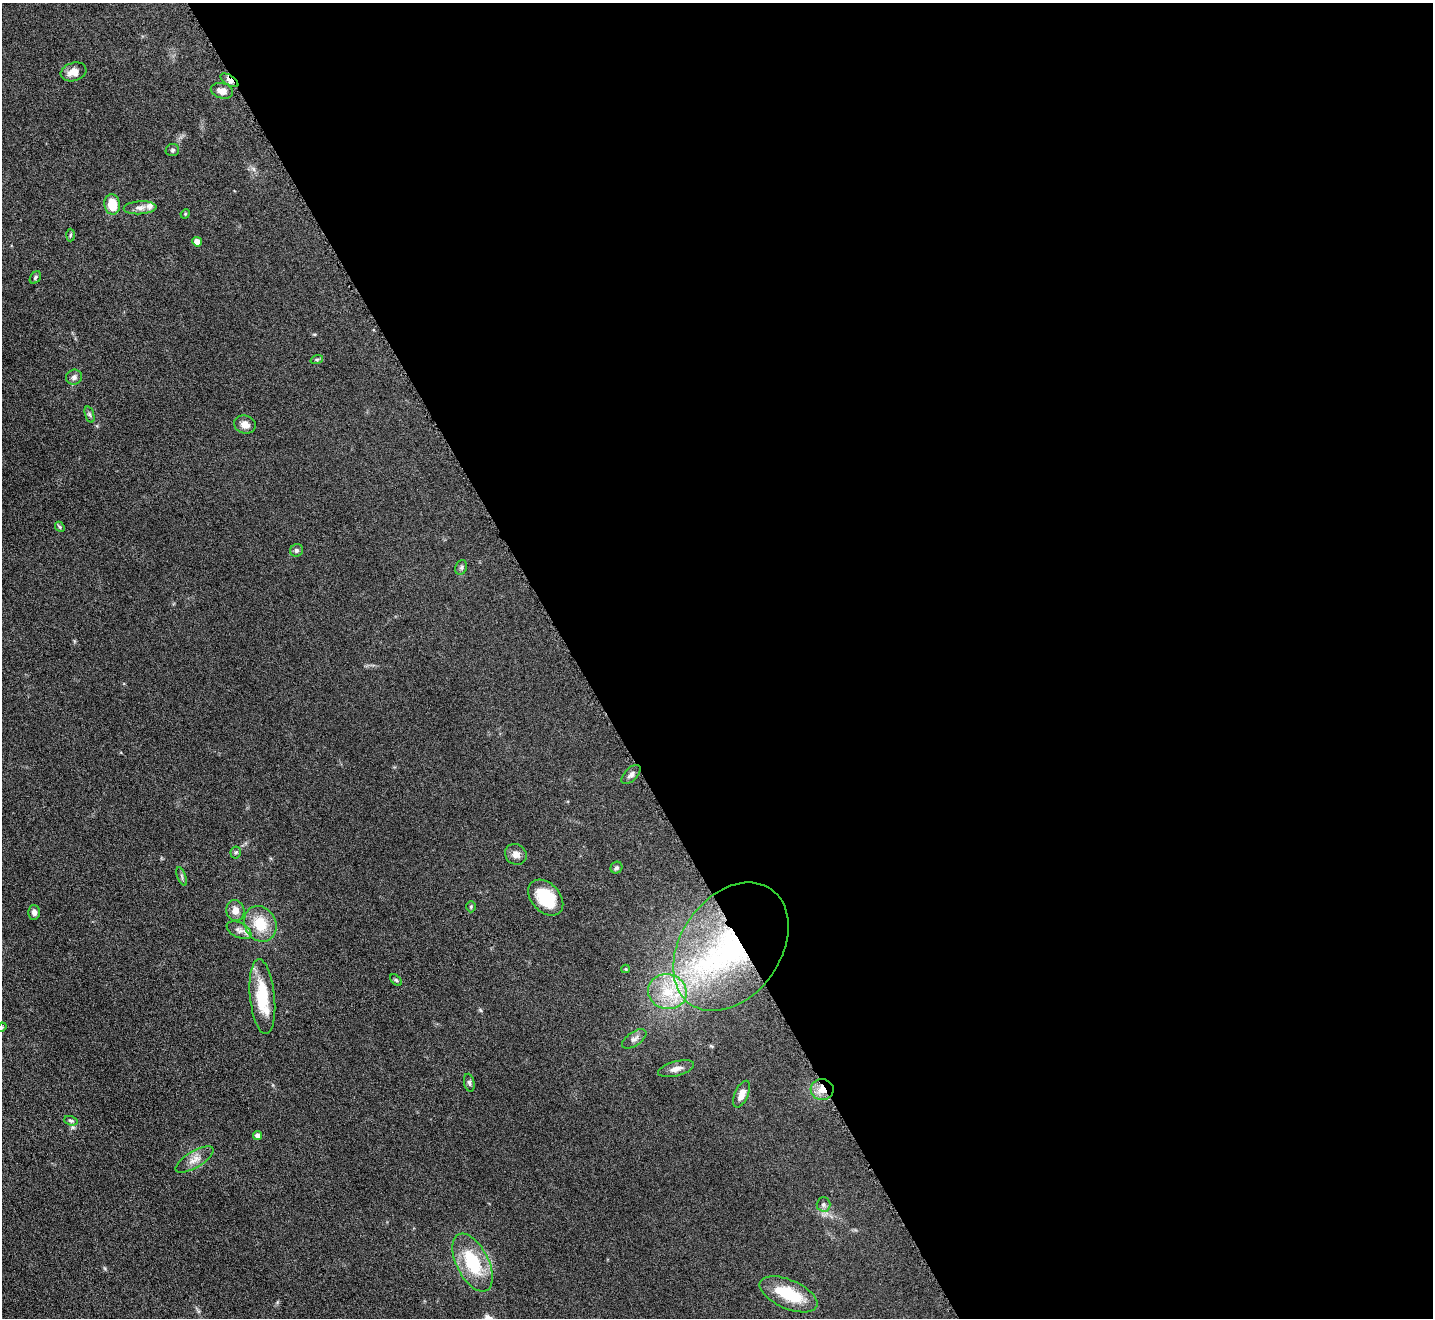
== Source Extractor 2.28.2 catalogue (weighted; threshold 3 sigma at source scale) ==
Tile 8 of 4 x 4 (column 4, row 2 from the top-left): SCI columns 4295-5725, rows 2790-4105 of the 5726 x 5715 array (HDU 1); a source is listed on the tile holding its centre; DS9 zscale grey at full resolution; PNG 1435 x 1320 px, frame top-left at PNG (2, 3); each listed source drawn as its Kron ellipse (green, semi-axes under 4 px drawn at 4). Shown black and unused: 60% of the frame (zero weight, under 4 of 8 exposures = <1% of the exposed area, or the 3 px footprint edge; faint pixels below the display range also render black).
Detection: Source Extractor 2.28.2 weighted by HDU 2 'WHT'; one run over the whole footprint, this tile lists its part. Background 0.0475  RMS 0.0046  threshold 0.0186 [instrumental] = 3 sigma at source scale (4.09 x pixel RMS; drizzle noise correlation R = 1.36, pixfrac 0.8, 0.05/0.05 arcsec/px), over >= 5 px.
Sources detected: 49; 2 inside a brighter object's white glare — neither listed nor drawn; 2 inside a brighter listed object's ellipse — not listed separately; the other 45 listed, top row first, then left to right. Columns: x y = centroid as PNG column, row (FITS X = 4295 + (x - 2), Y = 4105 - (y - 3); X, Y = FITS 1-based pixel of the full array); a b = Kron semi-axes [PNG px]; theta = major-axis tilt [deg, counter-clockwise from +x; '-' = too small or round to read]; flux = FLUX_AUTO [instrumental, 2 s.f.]
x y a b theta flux
73 72 13 9 16 4.1
229 80 10 4 -33 3.2
222 91 11 7 -15 3.2
172 150 7 6 - 0.8
112 204 10 8 -82 8.3
140 208 16 6 3 2.4
185 214 5 4 - 0.42
70 235 6 4 88 0.54
197 242 5 4 - 3.8
35 277 7 5 53 0.79
317 359 6 4 19 0.6
74 377 8 7 - 1.4
89 414 8 3 -71 0.7
245 425 11 9 -15 2.8
60 527 6 4 -48 0.56
296 550 6 6 - 1.1
461 567 7 5 68 0.9
631 775 12 6 46 1.6
236 852 6 5 - 0.66
516 854 11 10 - 2.8
616 868 6 5 - 0.89
182 876 10 3 -69 0.73
546 898 20 14 -47 15
471 907 6 5 - 0.56
235 911 10 9 - 3.1
34 912 7 6 - 1.6
260 924 18 15 -60 11
239 930 13 7 -26 2.4
731 947 70 50 55 92
626 969 4 4 - 0.49
396 980 7 4 -45 0.61
667 992 19 17 -11 13
262 997 38 12 -84 18
2 1027 5 3 - 0.37
634 1039 14 7 34 2
676 1069 18 7 15 2.9
469 1083 9 5 -78 0.91
822 1090 11 10 - 4.7
742 1094 14 7 66 3.5
71 1121 7 4 -17 0.81
258 1135 4 4 - 1.6
194 1160 21 8 31 3.7
823 1204 7 7 - 1.2
472 1263 31 16 -63 21
788 1294 31 14 -24 17
Overlapping masked pixels (flux is a lower limit): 3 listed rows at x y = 229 80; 731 947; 822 1090
Isophote crosses this tile's border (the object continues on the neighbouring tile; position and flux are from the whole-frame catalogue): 1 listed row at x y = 2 1027